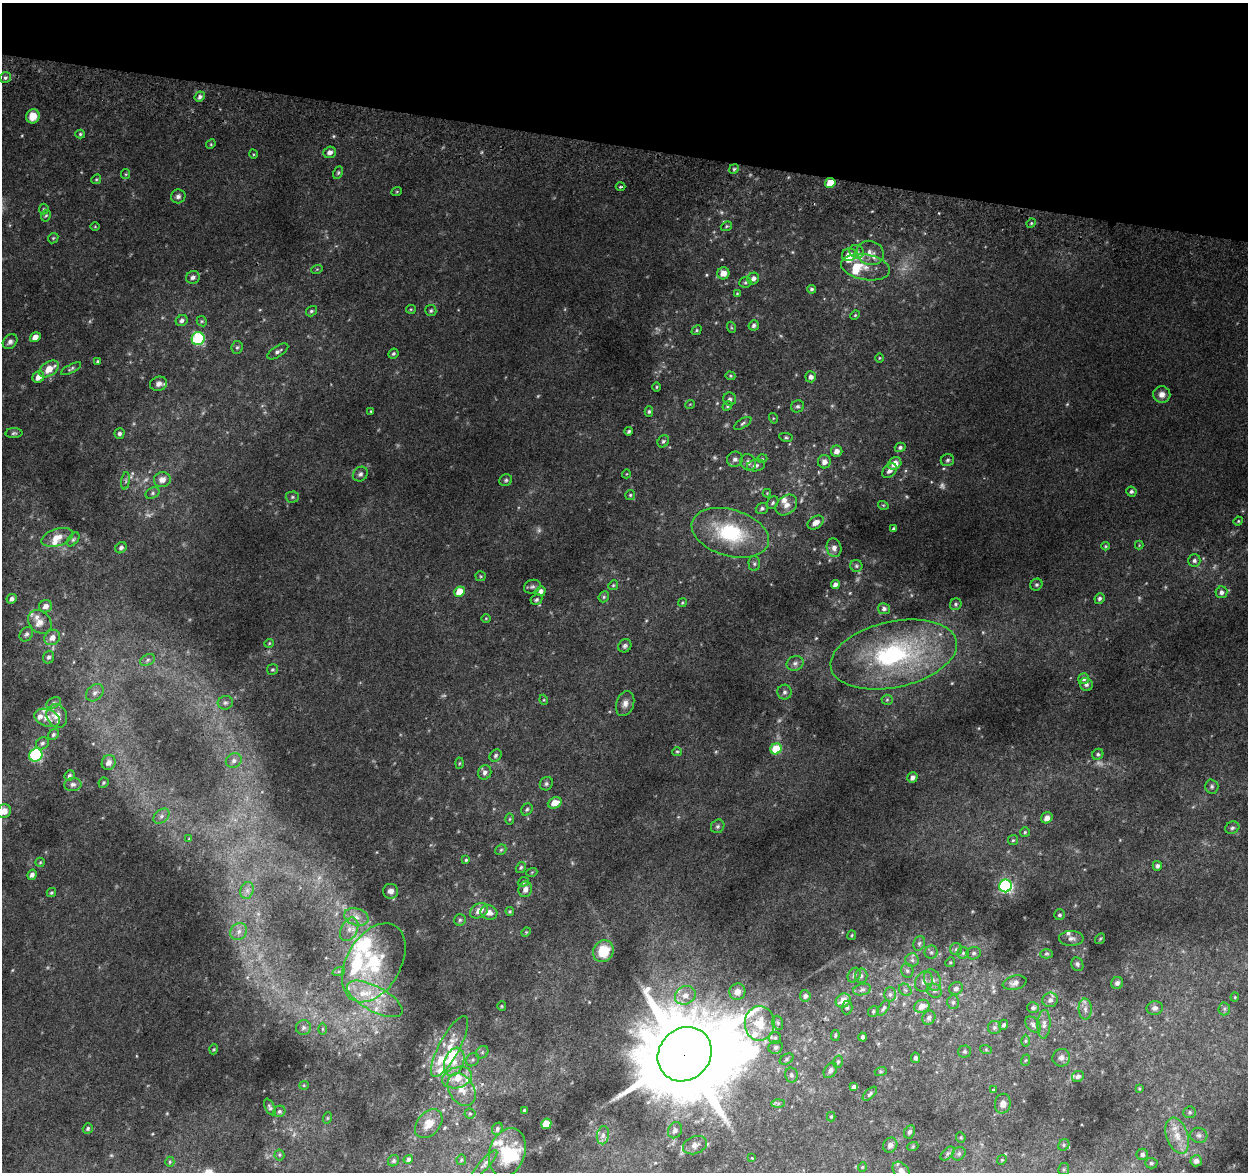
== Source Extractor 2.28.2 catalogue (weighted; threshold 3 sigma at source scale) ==
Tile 2 of 4 x 4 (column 2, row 1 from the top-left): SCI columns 1254-2499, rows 3775-4944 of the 5008 x 5270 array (HDU 1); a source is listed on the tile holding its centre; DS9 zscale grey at full resolution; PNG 1250 x 1174 px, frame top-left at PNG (2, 3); each listed source drawn as its Kron ellipse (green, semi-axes under 4 px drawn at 4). Shown black and unused: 12% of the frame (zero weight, under 2 of 3 exposures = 2% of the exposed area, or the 3 px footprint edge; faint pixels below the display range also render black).
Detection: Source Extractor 2.28.2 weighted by HDU 2 'WHT'; one run over the whole footprint, this tile lists its part. Background 0.0812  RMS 0.015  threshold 0.0656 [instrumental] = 3 sigma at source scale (4.5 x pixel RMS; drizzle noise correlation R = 1.50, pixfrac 1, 0.0396/0.0396 arcsec/px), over >= 5 px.
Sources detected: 372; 21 too faint to see at this stretch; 2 inside a brighter object's white glare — neither listed nor drawn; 32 inside a brighter listed object's ellipse — not listed separately; the other 317 listed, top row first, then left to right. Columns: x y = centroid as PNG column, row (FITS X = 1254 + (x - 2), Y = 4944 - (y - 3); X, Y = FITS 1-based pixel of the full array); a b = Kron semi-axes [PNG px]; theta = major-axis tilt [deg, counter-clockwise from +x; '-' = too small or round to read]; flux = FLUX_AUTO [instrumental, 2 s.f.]
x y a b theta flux
5 78 6 5 - 3.2
200 97 5 4 - 3.9
33 116 7 6 - 18
80 134 5 4 - 2
211 144 5 4 - 1.6
330 152 6 5 - 6.7
253 154 5 3 - 1.3
734 169 5 4 - 2.1
338 173 7 4 64 2.2
126 174 5 4 - 1.5
96 179 5 4 - 1.7
830 183 5 5 - 26
620 187 5 2 - 1.6
397 191 5 3 - 1.3
178 196 7 7 - 4.9
44 209 5 5 - 2
46 216 6 4 64 2.1
1031 223 5 4 - 1.7
726 226 6 4 22 1.8
95 227 5 3 - 1.2
53 238 6 4 45 1.8
857 252 7 6 - 3.8
870 253 14 12 -24 13
849 255 7 6 - 11
866 267 25 12 -10 22
317 269 6 3 18 1.5
723 273 6 6 - 11
193 277 7 6 - 4.8
753 279 6 5 - 5.9
745 282 6 5 - 2.6
812 289 4 4 - 2.7
737 293 4 4 - 1.2
411 309 5 4 - 1.6
311 311 6 5 - 2.6
431 311 6 5 - 2.6
855 315 5 4 - 1.7
182 320 6 5 - 3.7
202 321 5 4 - 2
754 325 5 5 - 4
731 327 5 3 - 1.5
697 330 5 4 - 1.8
35 337 5 4 - 9.4
198 339 7 6 - 160
10 342 8 6 46 5
237 347 6 5 - 2.6
278 351 12 5 33 4.7
393 354 5 4 - 2.7
879 358 5 3 - 1.3
97 362 4 3 - 2.2
49 369 11 7 34 22
71 369 11 4 29 3
730 376 5 4 - 1.7
38 377 6 5 - 12
811 377 5 5 - 5.8
159 384 9 7 16 6.8
657 387 5 3 - 1.5
1162 394 8 8 - 9
730 399 7 6 - 4.1
690 404 5 3 - 1.1
727 406 5 4 - 2
798 406 6 6 - 3.1
371 411 3 3 - 1.2
649 412 5 4 - 2.3
773 418 5 3 - 1.3
743 423 10 4 33 3.3
629 431 4 3 - 2.7
14 433 8 5 1 3
119 434 5 5 - 3.5
786 437 6 4 -11 2.1
663 441 6 5 - 2.9
900 447 5 4 - 3.6
837 451 6 5 - 8.3
735 459 8 7 - 5.7
762 459 5 3 - 1.2
947 460 7 6 - 3
748 462 8 7 - 5.9
824 462 6 6 - 7.9
895 464 7 6 - 15
756 465 9 6 9 4.5
889 471 8 6 46 5.7
360 474 8 7 - 4.5
626 474 4 3 - 1
162 480 8 7 - 11
506 480 6 6 - 2.8
126 481 9 4 82 3.2
1131 492 5 5 - 3.2
153 493 7 5 28 3.1
767 493 4 4 - 1.1
630 495 5 5 - 2
292 497 6 5 - 2.6
773 503 7 5 54 2.7
786 505 12 9 39 11
883 505 5 3 - 1.4
762 509 6 5 - 3.6
1238 521 5 4 - 1.5
816 523 9 6 34 8.9
893 528 3 3 - 1.8
730 533 40 23 -16 110
57 537 16 8 18 15
73 539 8 4 52 2.6
1139 545 4 4 - 1.3
1105 546 4 4 - 1.6
121 548 6 5 - 4.2
834 548 9 7 -76 6.9
1194 561 6 6 - 4.1
754 564 7 5 -88 3.1
856 566 6 6 - 2.7
481 576 5 5 - 1.9
835 584 4 4 - 5.4
613 585 5 4 - 1.9
1036 585 6 5 - 2.9
532 587 8 6 21 3.6
541 591 5 5 - 6.3
459 592 5 5 - 27
1221 592 6 5 - 5.3
604 597 6 5 - 2.5
1099 598 5 5 - 3.3
12 599 5 4 - 5.3
536 600 6 5 - 2.9
682 603 4 3 - 1.5
956 604 6 5 - 2.7
45 606 6 6 - 8.6
884 609 6 5 - 4.6
486 618 5 3 - 1.2
40 622 13 10 -45 12
26 634 8 6 52 3.6
52 637 8 7 - 11
269 643 4 4 - 1.5
625 646 7 6 - 3.4
894 654 64 33 12 230
48 657 6 5 - 3.9
148 660 8 5 29 3.4
795 663 9 7 25 4.7
272 669 5 5 - 2.4
1084 679 5 5 - 5
1086 684 7 6 - 4.3
784 692 7 7 - 4.1
95 693 10 7 41 6.5
544 700 5 3 - 1.2
887 700 5 5 - 1.9
53 703 8 5 27 3.4
225 703 7 6 - 4
625 704 13 8 72 8.7
57 716 12 10 -63 18
47 718 13 8 -20 13
53 735 6 5 - 3
42 743 7 5 35 3.4
776 749 6 5 - 55
677 752 5 4 - 1.8
1098 754 6 5 - 3.1
36 755 7 6 - 160
496 755 7 5 47 3.2
234 761 8 7 - 6.1
109 762 8 6 64 8.7
459 763 5 3 - 1.4
485 772 7 6 - 5.3
70 776 5 5 - 3.1
912 777 5 5 - 6.7
103 783 5 4 - 2
73 784 8 6 9 4.8
546 784 7 6 - 3
1212 786 7 7 - 3.7
555 803 7 5 23 15
527 809 6 5 - 2.7
4 811 7 6 - 12
161 816 9 6 41 5.7
1047 818 6 5 - 7.5
510 819 6 4 89 1.8
718 826 7 6 - 3.3
1232 828 7 6 - 3.3
1025 832 5 5 - 1.9
189 839 4 4 - 1.2
1013 840 5 5 - 1.9
501 850 6 4 43 2
466 860 4 4 - 1.8
40 862 5 4 - 1.7
1157 866 5 4 - 4.1
521 867 6 4 58 2.5
532 872 5 3 - 1.3
32 875 5 4 - 5.4
523 882 6 4 19 2.3
1006 886 6 6 - 230
525 889 8 6 70 7.7
247 890 8 6 70 6.3
391 891 7 7 - 6.9
51 892 5 4 - 2.1
479 911 10 7 31 13
510 911 4 3 - 1.6
489 912 8 7 - 9.5
1059 915 5 5 - 3.2
356 917 12 8 -16 11
460 920 6 6 - 2.9
349 929 12 8 63 11
239 931 9 7 50 7.7
526 932 5 4 - 1.5
852 935 5 4 - 1.6
1071 938 12 7 -1 6.6
1100 939 6 4 53 1.6
919 943 7 5 69 3.4
956 949 6 6 - 3
603 951 11 10 - 38
931 952 6 6 - 3.3
963 953 6 6 - 3
974 953 7 6 - 3.9
1046 954 6 4 1 2.2
912 960 6 6 - 4.2
950 962 5 4 - 1.8
374 963 43 27 60 120
1077 964 7 5 -66 3.1
339 971 6 4 19 2.7
907 971 7 6 - 3.3
854 975 8 6 60 4
861 976 7 6 - 4
933 980 11 8 -68 8.9
924 982 11 8 64 8.2
1015 983 12 7 14 6.1
1117 983 6 6 - 3.7
956 988 7 6 - 5.7
862 990 9 5 13 4.1
905 990 7 5 -45 3.4
934 991 8 6 -40 4.4
737 992 8 8 - 11
890 994 7 6 - 4.4
685 995 11 9 28 13
805 996 5 5 - 3.7
1235 997 4 4 - 1.5
375 999 31 12 -28 44
1050 1000 8 7 - 5.7
843 1001 8 6 37 18
953 1002 7 6 - 3.1
502 1006 5 4 - 1.6
922 1006 8 6 21 13
847 1008 7 5 86 2.9
884 1008 9 4 53 3.1
1033 1008 6 5 - 3.6
1155 1008 8 7 - 4.6
1085 1009 10 6 -89 6
1224 1009 6 6 - 3.1
873 1011 6 5 - 2.2
929 1018 7 6 - 4.7
760 1023 17 15 88 35
778 1023 7 5 -72 3.4
1044 1024 14 6 87 7
1004 1025 5 4 - 3.4
1033 1025 9 6 -48 4.5
303 1027 7 7 - 5.3
994 1027 6 6 - 3.5
323 1029 6 4 -90 2
835 1036 5 3 - 1.7
863 1037 4 4 - 2.8
775 1038 6 6 - 3
1025 1041 6 4 90 2.1
450 1047 34 10 62 31
776 1047 7 6 - 4.2
214 1049 5 3 - 1.5
986 1050 6 4 -20 1.6
482 1052 7 5 47 3.2
964 1052 6 6 - 2.4
685 1054 28 25 46 28000
916 1058 5 4 - 2.8
1061 1058 9 8 - 6.2
787 1059 7 5 29 2.7
473 1060 7 6 - 3.3
1026 1060 6 3 70 1.5
454 1062 14 9 69 17
838 1062 6 4 74 2.4
830 1070 8 6 55 5.1
881 1071 6 4 18 2
791 1075 7 6 - 3.9
1078 1076 6 5 - 4
457 1078 15 10 18 27
304 1085 5 4 - 1.5
854 1087 4 4 - 4.2
1139 1088 4 3 - 1.3
462 1089 17 12 -58 20
993 1090 4 3 - 1.8
870 1094 9 4 44 3.1
778 1103 6 4 1 2.4
1003 1104 10 8 80 10
270 1107 9 4 -64 3.1
524 1110 3 2 - 1.4
279 1111 6 5 - 3.1
1189 1112 6 5 - 2.8
470 1114 5 5 - 2.3
831 1117 4 4 - 1.7
327 1118 6 3 71 1.6
429 1124 16 11 49 20
546 1124 5 5 - 46
88 1129 5 4 - 2.8
497 1129 6 5 - 2.8
675 1130 8 6 63 4.9
909 1132 7 5 65 3.5
603 1135 9 6 80 5.5
1199 1135 9 7 -15 4.8
1177 1136 19 10 -71 21
961 1137 5 4 - 1.6
695 1145 12 8 21 7.4
890 1145 8 7 - 5.9
1064 1145 6 5 - 2.7
913 1146 5 3 - 1.6
507 1152 25 17 72 50
948 1154 8 5 45 3.5
959 1154 7 6 - 3.7
1142 1154 5 5 - 5.1
279 1155 5 5 - 2.1
752 1158 4 3 - 0.99
408 1159 5 4 - 3.8
461 1160 5 4 - 2
1002 1160 5 4 - 1.8
393 1161 6 5 - 2.8
1196 1161 5 5 - 6
170 1162 5 4 - 2.1
1151 1163 6 5 - 2.6
485 1164 18 5 48 6.2
862 1167 4 4 - 1.5
1064 1169 6 5 - 2.7
901 1171 10 7 -49 8.3
Overlapping masked pixels (flux is a lower limit): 2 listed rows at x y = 830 183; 685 1054
Isophote crosses this tile's border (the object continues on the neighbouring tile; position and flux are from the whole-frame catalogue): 2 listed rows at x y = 4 811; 901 1171